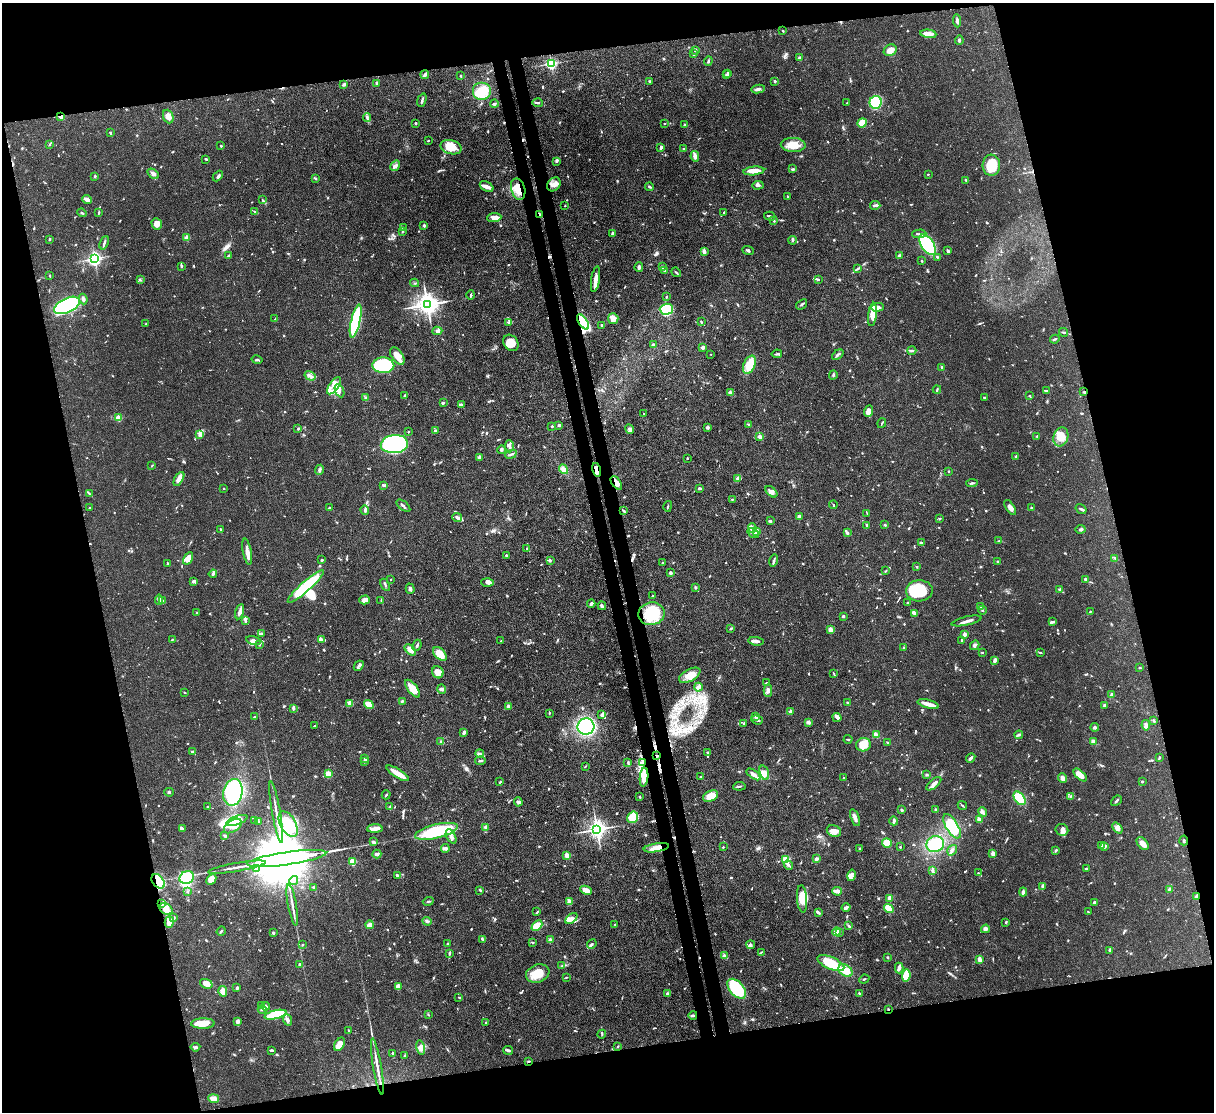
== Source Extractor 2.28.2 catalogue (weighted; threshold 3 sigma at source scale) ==
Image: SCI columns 75-4922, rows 214-4651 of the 4993 x 4978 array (HDU 1 of 3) = the unmasked area's bounding box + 8 px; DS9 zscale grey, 4 x 4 block average (1 PNG px = mean of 4 x 4 image px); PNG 1216 x 1114 px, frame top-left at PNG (2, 3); each listed source drawn as its Kron ellipse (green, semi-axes under 4 px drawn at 4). Shown black and unused: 27% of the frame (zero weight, under 3 of 4 exposures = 9% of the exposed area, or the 3 px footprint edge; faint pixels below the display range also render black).
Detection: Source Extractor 2.28.2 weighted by HDU 2 'WHT'. Background 0.0552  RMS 0.0038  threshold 0.0172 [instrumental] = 3 sigma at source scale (4.5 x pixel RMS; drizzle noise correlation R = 1.50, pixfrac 1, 0.05/0.05 arcsec/px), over >= 5 px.
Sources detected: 1082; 2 too faint to see at this stretch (4 x 4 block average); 7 inside a brighter object's white glare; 9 cosmic-ray / hot-pixel residue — neither listed nor drawn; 30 coinciding with a brighter row at this scale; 47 inside a brighter listed object's ellipse — not listed separately; of the other 987, all 500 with FLUX_AUTO >= 1.76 (the completeness limit of this list) listed and drawn (487 fainter detections not listed), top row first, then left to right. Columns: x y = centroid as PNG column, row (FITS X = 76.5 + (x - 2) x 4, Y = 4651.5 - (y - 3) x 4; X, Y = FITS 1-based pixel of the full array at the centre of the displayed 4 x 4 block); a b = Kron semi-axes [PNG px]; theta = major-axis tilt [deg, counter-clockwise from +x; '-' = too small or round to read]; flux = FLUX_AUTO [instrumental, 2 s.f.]
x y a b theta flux
957 21 7 2 -85 6.5
783 31 2 2 - 1.9
928 34 8 3 -7 24
959 40 4 3 - 4
695 50 4 2 - 4.7
890 50 7 5 31 19
693 54 2 2 - 5
800 58 2 2 - 13
708 61 5 2 - 3.2
551 64 2 2 - 340
728 73 3 2 - 2.4
425 75 4 2 - 7.7
726 75 2 2 - 5
461 76 2 2 - 2
650 81 3 2 - 3.6
775 81 2 2 - 4.8
377 83 3 3 - 2.7
344 84 3 2 - 8
758 89 7 3 11 5.9
482 92 9 9 - 69
422 100 7 2 71 5.5
876 102 6 6 - 86
538 103 5 2 - 3.2
847 103 2 2 - 1.8
494 104 4 2 - 4.6
61 116 3 2 - 15
168 117 7 5 -67 17
367 118 4 2 - 3.2
416 123 3 2 - 2.7
664 123 2 2 - 1.9
862 123 5 4 - 37
685 125 3 2 - 3.9
110 133 3 2 - 3.6
428 140 2 2 - 2.2
50 144 3 2 - 3
793 145 12 7 -2 37
221 146 2 2 - 3.1
451 147 11 7 -15 41
661 147 3 2 - 6.4
683 149 3 2 - 2.4
695 156 5 3 - 13
206 159 4 2 - 2.7
556 161 4 2 - 3.1
991 165 10 9 - 57
395 166 5 3 - 6.1
792 169 4 2 - 3.7
754 171 10 3 6 32
153 174 6 3 -34 6.5
928 174 2 2 - 2
95 176 2 2 - 3.4
218 176 6 2 47 4.4
315 178 3 2 - 2.6
966 180 3 2 - 4
554 184 7 6 - 14
758 185 5 2 - 5.4
487 187 7 5 -29 11
649 187 4 2 - 2.9
518 189 11 7 -74 34
787 197 4 2 - 2.5
87 200 5 3 - 12
262 200 4 2 - 2
875 205 5 2 - 6.2
565 206 2 2 - 3
255 212 3 2 - 2
724 212 3 2 - 1.9
82 213 5 2 - 2.8
98 213 3 2 - 2.1
540 215 3 3 - 6.2
770 216 5 2 - 5.2
494 218 7 4 5 18
774 221 2 2 - 3.3
157 224 6 5 - 20
424 225 2 2 - 15
404 228 4 2 - 2.4
402 231 4 2 - 2.3
612 233 3 2 - 6.2
919 234 7 2 1 5.1
187 238 2 2 - 66
49 239 3 2 - 2.8
793 240 4 2 - 5.4
104 243 7 2 68 5.4
928 245 11 6 -56 240
748 250 6 2 -21 3.4
704 251 4 3 - 4.4
948 251 3 3 - 4.3
229 255 4 2 - 2.4
899 255 3 2 - 2.9
937 257 2 2 - 2.1
95 258 2 2 - 500
922 261 2 2 - 2.5
182 266 3 2 - 3.5
639 267 5 3 - 5.9
663 267 2 2 - 3.1
857 269 3 2 - 2.4
664 271 2 2 - 2.2
676 272 5 2 - 2.5
50 276 3 2 - 1.8
596 279 13 2 81 22
818 279 4 2 - 2.7
140 280 2 2 - 2.1
415 283 4 2 - 2.9
471 295 5 2 - 3.2
666 297 3 2 - 2.4
83 299 5 3 - 6.3
427 304 4 3 - 2300
802 304 6 2 37 4.1
67 305 14 7 24 420
877 307 6 3 3 17
666 309 7 5 1 100
872 314 12 3 83 33
275 319 4 2 - 2.4
613 319 5 5 - 19
356 321 17 4 77 200
583 322 8 4 -56 220
701 322 3 2 - 2.4
508 323 3 2 - 3.4
146 324 3 2 - 1.9
601 325 3 2 - 3.4
437 331 5 4 - 6.2
1064 332 4 2 - 3
1055 339 5 2 - 2.7
511 343 9 7 -51 25
653 344 3 2 - 2.6
703 347 3 2 - 9.3
912 350 4 2 - 2.6
711 354 2 2 - 2
777 354 5 2 - 4.2
838 355 6 2 40 5.3
397 356 10 5 -55 30
257 360 5 2 - 3.6
383 365 11 8 -2 210
749 365 9 5 66 47
942 367 3 2 - 2.6
833 375 4 2 - 3.1
310 376 6 2 -31 5.2
334 386 10 4 55 21
937 389 4 2 - 2.5
340 391 7 3 -65 6.7
1046 391 3 2 - 3
1084 392 3 2 - 2.1
730 393 3 3 - 8.9
404 396 3 3 - 3.7
1030 396 2 2 - 2.3
984 397 3 2 - 2.2
366 398 4 3 - 3.6
443 403 3 2 - 3.9
461 405 3 2 - 2.7
868 411 6 4 71 14
644 413 2 2 - 2.8
118 418 2 2 - 88
882 423 5 2 - 1.9
748 424 3 2 - 2.4
559 425 3 2 - 3.8
552 426 2 2 - 3
708 428 3 3 - 3.9
298 429 3 2 - 2.5
630 429 5 3 - 8
435 431 3 2 - 4.7
408 432 2 2 - 5
200 434 3 2 - 1.8
1037 436 2 2 - 6.3
760 437 2 2 - 35
1061 437 10 7 72 31
394 444 13 9 5 520
509 446 6 2 -87 8
501 450 4 3 - 4.4
511 454 6 2 24 4.4
479 457 4 3 - 3.8
1016 457 2 2 - 11
687 458 2 2 - 3.1
152 466 3 2 - 1.9
564 469 5 4 - 14
320 470 5 3 - 4.9
596 470 7 3 -75 23
948 471 2 2 - 2
738 478 4 2 - 2.9
179 479 8 3 59 21
616 483 8 4 -55 16
972 483 6 2 6 4.2
383 485 4 3 - 4
224 488 2 2 - 2
699 488 4 2 - 3.3
771 492 7 4 -43 11
90 494 3 2 - 2.4
732 499 3 2 - 1.8
833 505 4 2 - 2.3
403 506 8 2 -40 4.6
668 506 5 2 - 2.7
1010 507 8 3 -57 11
89 508 2 2 - 2
330 508 3 2 - 3.9
1031 508 2 2 - 8.2
1081 509 6 2 -32 4.6
365 510 4 3 - 5.1
624 511 3 2 - 3.1
867 513 4 2 - 1.9
799 517 3 2 - 8.5
457 518 5 3 - 6.3
940 519 3 2 - 2.2
770 521 4 2 - 3.3
867 525 3 2 - 3.2
885 525 3 2 - 1.8
752 528 5 4 - 8.5
220 529 3 2 - 2.3
1081 529 5 2 - 3.9
757 531 4 3 - 9.1
753 533 6 3 -34 8.4
847 533 4 3 - 4.3
999 541 3 2 - 2
921 543 4 2 - 4.6
527 548 3 2 - 3.4
247 552 13 3 -79 17
506 556 2 2 - 4.2
188 558 7 4 59 25
1115 558 3 2 - 1.8
322 560 3 2 - 2.2
550 560 3 2 - 3.3
774 561 6 2 74 5
997 561 2 2 - 1.9
662 562 2 2 - 1.9
167 564 3 2 - 2
916 567 3 2 - 1.8
886 571 3 2 - 2
670 573 3 3 - 4.2
213 574 4 3 - 5.9
391 579 2 2 - 2.7
1085 579 3 3 - 3.7
194 581 2 2 - 10
487 582 6 4 -1 10
385 585 6 2 -61 3.3
306 586 24 5 41 150
695 587 3 2 - 2.4
410 589 5 2 - 4.7
1060 590 3 2 - 3
919 591 13 10 3 91
653 596 3 2 - 2.6
159 600 5 3 - 9.4
365 600 5 4 - 13
381 600 4 2 - 2.2
163 601 3 2 - 2.5
908 602 2 2 - 2.3
591 603 4 3 - 5
602 606 4 2 - 4.5
980 606 3 2 - 1.8
982 610 4 2 - 3.2
1090 611 3 2 - 1.8
240 612 8 3 76 9.3
197 613 3 2 - 2.5
914 613 4 3 - 3.7
652 614 13 11 12 110
843 616 2 2 - 10
245 620 4 3 - 4.4
967 621 15 2 13 11
1052 622 3 2 - 3.1
731 628 3 2 - 2.4
831 630 4 2 - 16
261 634 4 2 - 2.6
965 634 2 2 - 23
173 639 3 2 - 2
254 640 8 4 -13 8.8
322 640 3 3 - 4.2
962 640 2 2 - 4.9
501 641 2 2 - 2.1
756 641 8 2 -6 8.9
260 644 3 2 - 2.7
417 645 6 2 66 3.9
975 645 5 3 - 6
904 648 2 2 - 3.3
410 650 7 4 -46 16
982 652 3 2 - 2
1041 653 3 2 - 2
440 654 8 5 -47 30
995 660 3 2 - 7.7
359 666 5 2 - 6.3
1140 668 2 2 - 2.6
438 672 6 5 - 21
833 673 3 2 - 1.9
690 675 12 6 28 27
766 683 3 2 - 2.9
698 687 4 3 - 9.9
412 689 10 5 -53 32
442 689 5 3 - 5.2
768 691 6 3 90 8
185 692 2 2 - 2
1112 694 3 3 - 4.1
402 701 3 2 - 3.2
350 703 2 2 - 37
847 703 2 2 - 3.2
369 704 5 3 - 30
928 704 11 3 -15 21
1105 705 3 2 - 5.4
508 706 4 3 - 5.3
293 708 3 2 - 8
790 712 2 2 - 26
549 713 2 2 - 2.4
602 714 4 2 - 6.9
756 716 2 2 - 22
254 717 3 2 - 2
837 718 5 2 - 4.5
757 720 6 2 -19 4.8
1154 721 4 2 - 2.5
808 722 4 3 - 5.4
744 723 3 2 - 2.3
1146 725 5 3 - 9.3
314 726 2 2 - 1.9
586 727 8 8 - 230
1095 727 4 3 - 3.7
464 732 3 2 - 7.3
876 735 4 2 - 17
1019 735 4 3 - 3.6
848 739 4 2 - 1.8
1093 741 3 2 - 7.9
441 742 3 2 - 2
887 742 2 2 - 1.8
863 745 7 6 - 34
192 752 3 2 - 4.1
708 752 2 2 - 2.4
480 754 4 3 - 4.6
657 756 2 2 - 2.5
1159 757 3 2 - 3.3
365 758 3 2 - 3.3
971 758 5 2 - 6.5
480 761 5 2 - 3.6
365 762 4 2 - 2.5
642 762 4 2 - 4.1
628 763 3 2 - 3
585 766 3 2 - 1.9
398 773 13 3 -32 39
764 773 7 4 -70 16
328 774 3 3 - 22
753 774 8 3 -37 13
927 775 3 2 - 2.5
1080 775 8 4 -43 25
644 777 9 3 85 38
701 777 2 2 - 2.5
844 778 2 2 - 1.9
1062 778 5 3 - 9.9
500 782 3 2 - 2
1142 782 2 2 - 4.3
934 784 9 3 40 11
739 786 6 2 7 3.6
169 792 4 2 - 2.8
233 792 13 9 77 190
386 795 4 2 - 2.3
711 796 8 5 22 28
1070 796 3 2 - 2.2
640 797 3 2 - 2
1019 798 7 5 -54 63
1116 801 6 2 41 4.3
518 802 4 3 - 4.9
962 805 5 2 - 2.6
208 806 2 2 - 1.9
390 807 4 2 - 3
902 810 3 2 - 3.8
935 810 3 2 - 2.4
276 812 31 2 -80 17
982 812 5 3 - 6.4
633 817 6 5 - 59
855 818 9 3 -71 12
237 820 11 4 20 69
979 820 4 2 - 9.9
254 821 4 2 - 2.3
894 821 4 2 - 5.8
259 822 3 2 - 2
288 824 14 7 -60 84
233 826 10 5 34 26
952 826 13 6 -59 94
485 827 3 2 - 3.3
182 828 3 2 - 4
1117 828 6 4 -51 9.1
375 829 8 4 2 12
597 829 3 3 - 1300
1062 830 6 6 - 11
436 831 22 7 14 140
834 831 7 5 -25 15
225 836 3 2 - 4.6
451 836 8 3 -61 9.1
1184 840 5 2 - 2.6
373 842 3 3 - 4.9
887 843 5 4 - 37
935 844 9 8 - 94
1143 844 7 4 -48 15
1102 845 3 2 - 3.5
723 847 2 2 - 2.1
900 847 2 2 - 2.2
1105 847 3 3 - 4.7
445 848 4 3 - 5.4
656 848 13 4 8 25
860 849 3 2 - 2.3
952 850 5 3 - 5.4
1055 851 3 2 - 2.6
377 854 4 3 - 6.9
993 854 4 2 - 13
567 855 2 2 - 30
287 859 40 6 8 53000
816 859 4 3 - 4.9
786 860 2 2 - 120
352 862 2 2 - 76
788 865 5 2 - 5.6
237 867 29 2 10 17
1086 868 3 2 - 2.4
256 869 4 2 - 3.7
932 870 4 3 - 4.5
978 873 3 2 - 2
398 875 4 2 - 7.2
851 875 6 3 77 7.1
187 877 7 6 - 95
211 879 6 4 46 19
294 880 4 3 - 7.4
158 881 8 5 -52 79
313 887 3 2 - 2.3
1042 887 4 2 - 2.7
1169 889 3 2 - 3.2
480 890 3 2 - 3.6
586 890 6 3 -25 22
837 891 5 2 - 16
187 892 2 2 - 1.8
1023 892 4 3 - 7.6
1196 897 3 2 - 9.9
890 898 3 3 - 11
802 899 14 5 -85 43
428 901 5 2 - 2.8
569 902 4 3 - 9
1094 902 3 2 - 5
162 904 3 2 - 2.6
292 905 21 2 -80 13
846 908 4 2 - 8.8
889 908 5 3 - 59
166 909 7 5 -30 17
537 912 3 2 - 2
818 912 4 2 - 6.8
1088 912 2 2 - 2.3
174 918 3 2 - 2.1
571 919 7 4 39 12
427 921 5 2 - 3.8
169 922 6 4 73 25
1006 922 3 2 - 3.2
615 924 2 2 - 1.9
369 925 4 2 - 17
537 926 6 4 44 35
849 926 4 2 - 3.9
985 929 4 4 - 7.1
221 931 5 2 - 3.2
836 932 4 3 - 24
840 932 3 2 - 1.9
273 933 2 2 - 8.3
482 939 3 2 - 2.3
550 940 2 2 - 9.6
532 942 3 2 - 1.9
447 944 2 2 - 2.3
592 944 5 2 - 4.1
302 945 2 2 - 1.9
751 945 4 3 - 4
1110 950 3 2 - 3.8
761 952 4 2 - 2.1
449 953 3 2 - 3.2
724 956 2 2 - 2.1
887 957 2 2 - 2.4
980 960 4 2 - 12
831 963 14 6 -24 99
300 964 3 2 - 3.7
562 966 3 2 - 2.2
899 968 5 4 - 7.1
846 971 7 5 -38 32
538 974 12 9 19 39
906 976 6 3 81 58
566 977 2 2 - 1.9
864 979 5 2 - 2.4
206 984 6 4 -20 16
398 986 4 3 - 16
237 988 3 2 - 6.1
737 989 12 7 -50 140
223 991 5 4 - 27
859 993 4 2 - 2.2
667 994 4 3 - 4
459 997 3 2 - 2
261 1005 3 2 - 2.2
266 1007 4 3 - 8
262 1009 4 3 - 5.5
888 1009 2 2 - 2
275 1015 11 4 14 88
428 1015 2 2 - 2.1
693 1015 4 2 - 5.9
287 1020 6 3 -70 9.8
237 1022 3 3 - 8.7
485 1023 2 2 - 2
203 1024 12 5 1 37
348 1031 3 2 - 2.6
602 1034 4 2 - 1.9
340 1044 7 4 58 17
618 1046 2 2 - 2.8
195 1047 5 2 - 3.7
421 1047 7 4 -78 11
272 1050 4 2 - 4
508 1050 5 2 - 5.2
392 1054 3 2 - 1.9
404 1056 2 2 - 2
528 1061 3 2 - 3.1
377 1067 29 2 -80 23
214 1099 5 3 - 24
Overlapping masked pixels (flux is a lower limit): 15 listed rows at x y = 61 116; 518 189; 540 215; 583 322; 1084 392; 596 470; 616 483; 657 756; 642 762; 644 777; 656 848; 158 881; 1196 897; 888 1009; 528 1061
Diffuse or blended objects may show on this block-average render without a row.